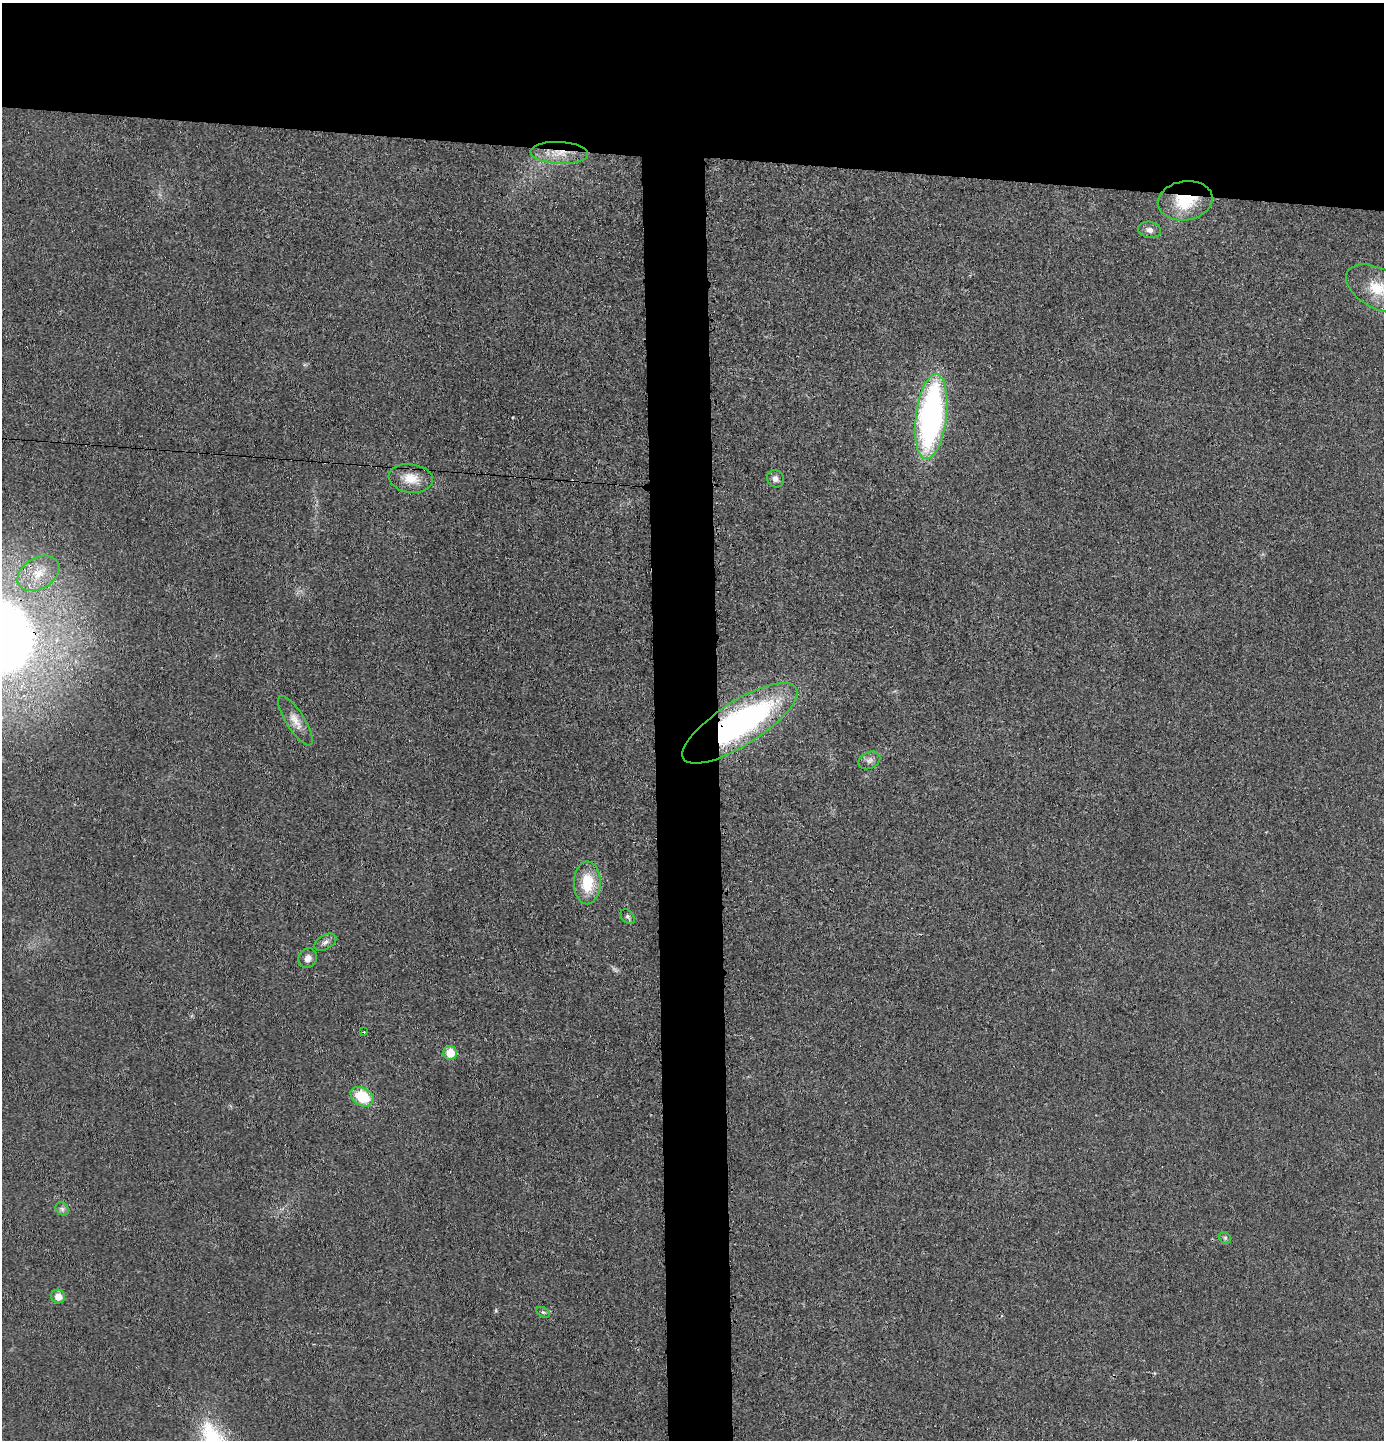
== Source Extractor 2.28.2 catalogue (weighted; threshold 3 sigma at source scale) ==
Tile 2 of 3 x 3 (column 2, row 1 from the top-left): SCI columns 1485-2866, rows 2878-4315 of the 4357 x 4324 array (HDU 1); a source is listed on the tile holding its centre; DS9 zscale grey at full resolution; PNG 1386 x 1442 px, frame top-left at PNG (2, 3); each listed source drawn as its Kron ellipse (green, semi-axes under 4 px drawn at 4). Shown black and unused: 15% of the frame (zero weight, under 3 of 4 exposures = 1% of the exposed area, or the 3 px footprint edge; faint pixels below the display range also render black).
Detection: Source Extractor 2.28.2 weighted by HDU 2 'WHT'; one run over the whole footprint, this tile lists its part. Background 0.0212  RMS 0.0047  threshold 0.0211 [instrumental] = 3 sigma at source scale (4.5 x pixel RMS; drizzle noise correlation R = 1.50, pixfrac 1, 0.05/0.05 arcsec/px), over >= 5 px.
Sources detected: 24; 1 too faint to see at this stretch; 1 cosmic-ray / hot-pixel residue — neither listed nor drawn; the other 22 listed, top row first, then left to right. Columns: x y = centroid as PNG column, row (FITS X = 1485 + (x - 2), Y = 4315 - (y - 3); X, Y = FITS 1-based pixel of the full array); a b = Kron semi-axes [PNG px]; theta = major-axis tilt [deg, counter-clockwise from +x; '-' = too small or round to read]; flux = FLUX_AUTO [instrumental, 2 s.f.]
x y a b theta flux
559 153 29 11 -2 10
1185 201 27 19 9 21
1149 230 11 8 -10 2.4
1378 289 35 19 -29 16
931 417 43 15 83 150
411 478 22 14 -8 8.5
775 479 9 8 - 2.3
38 573 23 15 32 11
295 721 29 9 -58 5.7
740 723 66 22 33 140
869 760 11 8 26 2.2
587 883 21 13 90 16
628 917 8 6 -50 1.1
325 942 12 7 31 2.1
308 958 10 9 - 3
364 1032 3 3 - 0.46
450 1053 7 7 - 8.8
362 1097 12 9 -29 18
62 1209 7 6 - 1.3
1225 1238 6 5 - 0.87
58 1296 7 7 - 4.5
543 1312 7 4 -30 0.74
Overlapping masked pixels (flux is a lower limit): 3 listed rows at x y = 559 153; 1185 201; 740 723
Isophote crosses this tile's border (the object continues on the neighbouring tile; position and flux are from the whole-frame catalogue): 1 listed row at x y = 1378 289